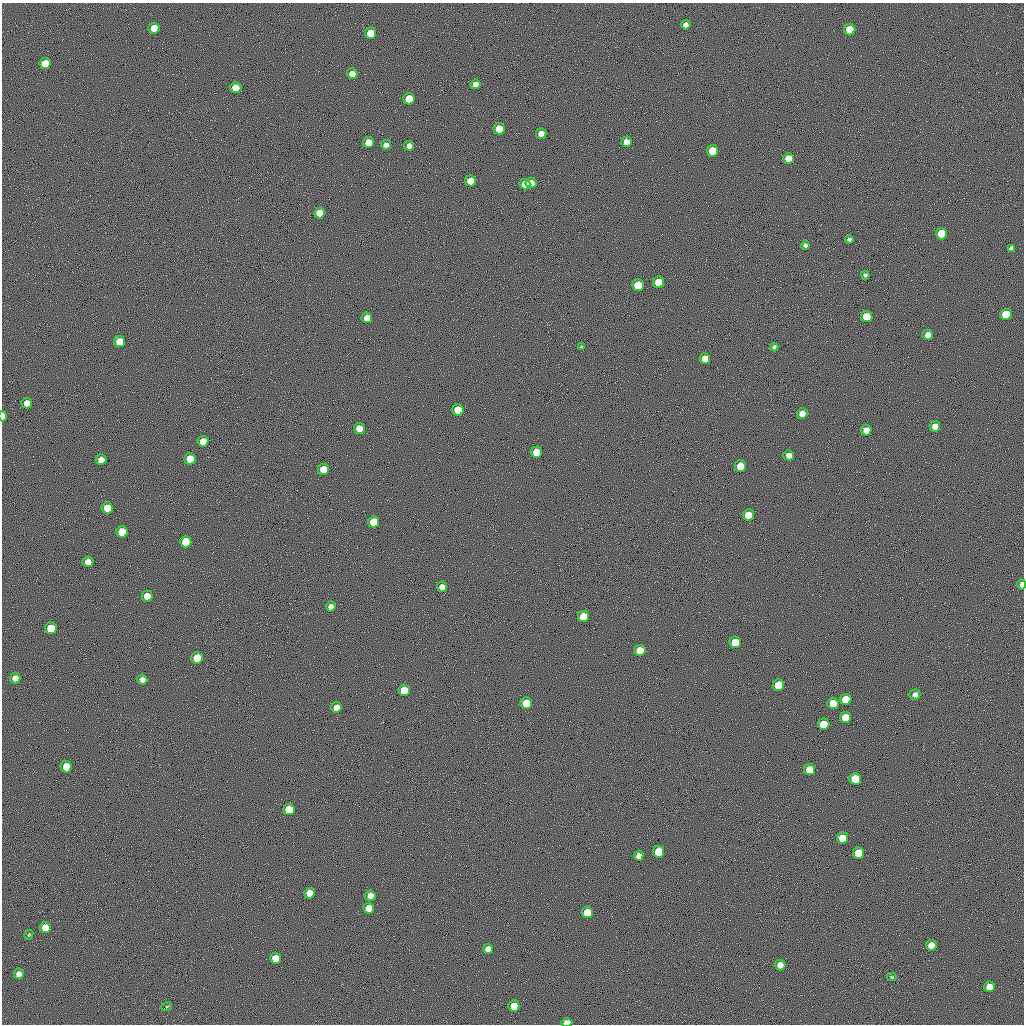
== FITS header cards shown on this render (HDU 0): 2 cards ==
NAXIS1  =                 1022 / length of data axis 1
NAXIS2  =                 1022 / length of data axis 2

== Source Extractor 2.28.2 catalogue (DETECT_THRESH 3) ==
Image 1022 x 1022 px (HDU 0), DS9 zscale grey, 1 PNG px = 1 image px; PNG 1026 x 1026 px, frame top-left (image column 1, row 1022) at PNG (2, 3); each listed source drawn as its Kron ellipse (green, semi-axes under 4 px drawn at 4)
Background 0.549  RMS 89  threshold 268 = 3 sigma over >= 5 px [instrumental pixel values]
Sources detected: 100; all 100 listed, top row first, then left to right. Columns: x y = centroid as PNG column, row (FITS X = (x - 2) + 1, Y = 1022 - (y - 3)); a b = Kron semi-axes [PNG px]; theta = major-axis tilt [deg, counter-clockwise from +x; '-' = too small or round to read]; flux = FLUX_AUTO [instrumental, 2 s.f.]
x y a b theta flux
686 25 5 4 - 26000
154 28 5 5 - 92000
850 30 5 5 - 190000
370 33 5 5 - 110000
45 63 5 5 - 120000
352 74 5 5 - 48000
475 84 5 5 - 35000
236 88 5 5 - 89000
409 99 6 5 - 160000
499 129 5 5 - 100000
541 133 5 5 - 41000
368 142 5 5 - 84000
626 142 5 5 - 40000
386 145 5 4 - 29000
409 146 5 4 - 31000
712 151 6 5 - 170000
788 158 5 5 - 66000
470 181 5 5 - 64000
531 183 5 5 - 64000
525 184 5 5 - 65000
319 213 5 5 - 83000
941 234 6 5 - 190000
849 239 4 3 - 14000
805 245 4 4 - 16000
1011 248 4 4 - 11000
865 275 4 4 - 13000
659 282 6 5 - 170000
638 285 6 5 - 160000
1006 314 6 5 - 180000
867 316 5 5 - 150000
367 318 5 5 - 49000
928 335 5 5 - 46000
120 342 5 5 - 140000
581 347 4 3 - 5200
774 347 4 4 - 15000
705 358 5 5 - 63000
27 403 5 5 - 47000
458 410 6 5 - 140000
802 413 5 5 - 49000
3 416 5 3 - 49000
935 426 5 5 - 55000
359 428 5 5 - 84000
866 430 5 5 - 53000
203 441 5 5 - 63000
536 452 6 5 - 170000
789 455 5 5 - 38000
190 459 5 5 - 130000
101 460 5 5 - 56000
740 466 5 5 - 150000
323 469 5 5 - 140000
107 508 5 5 - 150000
748 515 5 5 - 140000
374 522 6 5 - 180000
122 532 6 5 - 170000
186 542 6 5 - 190000
88 562 5 5 - 47000
1022 585 5 4 - 33000
442 587 5 5 - 36000
147 596 5 5 - 78000
331 606 5 5 - 31000
583 617 5 5 - 150000
51 628 6 5 - 190000
735 642 6 5 - 190000
640 650 5 5 - 140000
197 658 5 5 - 160000
15 678 5 5 - 46000
142 679 5 5 - 35000
778 685 6 5 - 160000
404 690 5 5 - 160000
915 695 5 5 - 24000
846 700 5 5 - 190000
526 703 6 5 - 190000
833 703 5 5 - 130000
336 707 5 5 - 41000
845 718 5 5 - 140000
824 724 5 5 - 170000
66 767 5 5 - 150000
810 770 5 5 - 120000
855 779 6 6 - 190000
289 809 6 5 - 180000
842 838 5 5 - 120000
659 852 6 5 - 190000
858 853 6 5 - 180000
639 856 5 5 - 32000
309 893 5 5 - 82000
370 896 5 5 - 53000
369 908 5 5 - 80000
587 913 5 5 - 140000
45 927 5 5 - 99000
29 935 5 4 - 5600
931 945 5 5 - 70000
488 949 5 5 - 56000
276 958 5 5 - 120000
780 965 5 5 - 53000
19 974 5 5 - 33000
892 977 5 4 - 6700
989 987 5 5 - 72000
167 1006 5 3 - 5500
514 1006 5 5 - 100000
567 1023 5 4 - 90000
At the frame edge (FLAGS 8, measured only in part): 3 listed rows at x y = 3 416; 1022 585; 567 1023